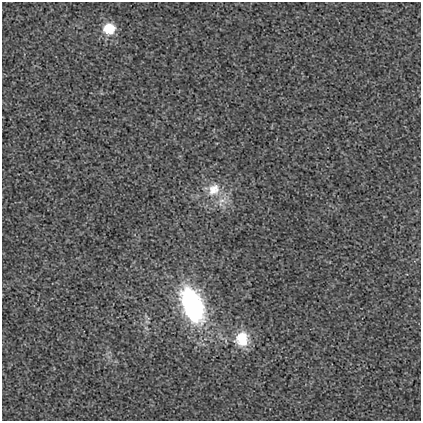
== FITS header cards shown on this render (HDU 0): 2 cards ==
NAXIS1  =                  419
NAXIS2  =                  419

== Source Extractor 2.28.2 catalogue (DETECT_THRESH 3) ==
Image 419 x 419 px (HDU 0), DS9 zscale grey, 1 PNG px = 1 image px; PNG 423 x 423 px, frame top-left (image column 1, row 419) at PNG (2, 2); no overlay
Background 0.00185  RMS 0.018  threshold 0.054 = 3 sigma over >= 5 px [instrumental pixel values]
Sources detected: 6; all 6 listed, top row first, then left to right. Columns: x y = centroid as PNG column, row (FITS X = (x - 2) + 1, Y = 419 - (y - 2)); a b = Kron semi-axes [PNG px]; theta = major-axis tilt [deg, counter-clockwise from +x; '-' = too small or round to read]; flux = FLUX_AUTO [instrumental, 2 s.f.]
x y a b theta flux
109 29 13 12 - 30
214 189 20 17 47 27
222 200 18 11 5 15
192 305 34 18 -69 240
147 322 6 4 -19 1.8
242 339 18 16 81 34